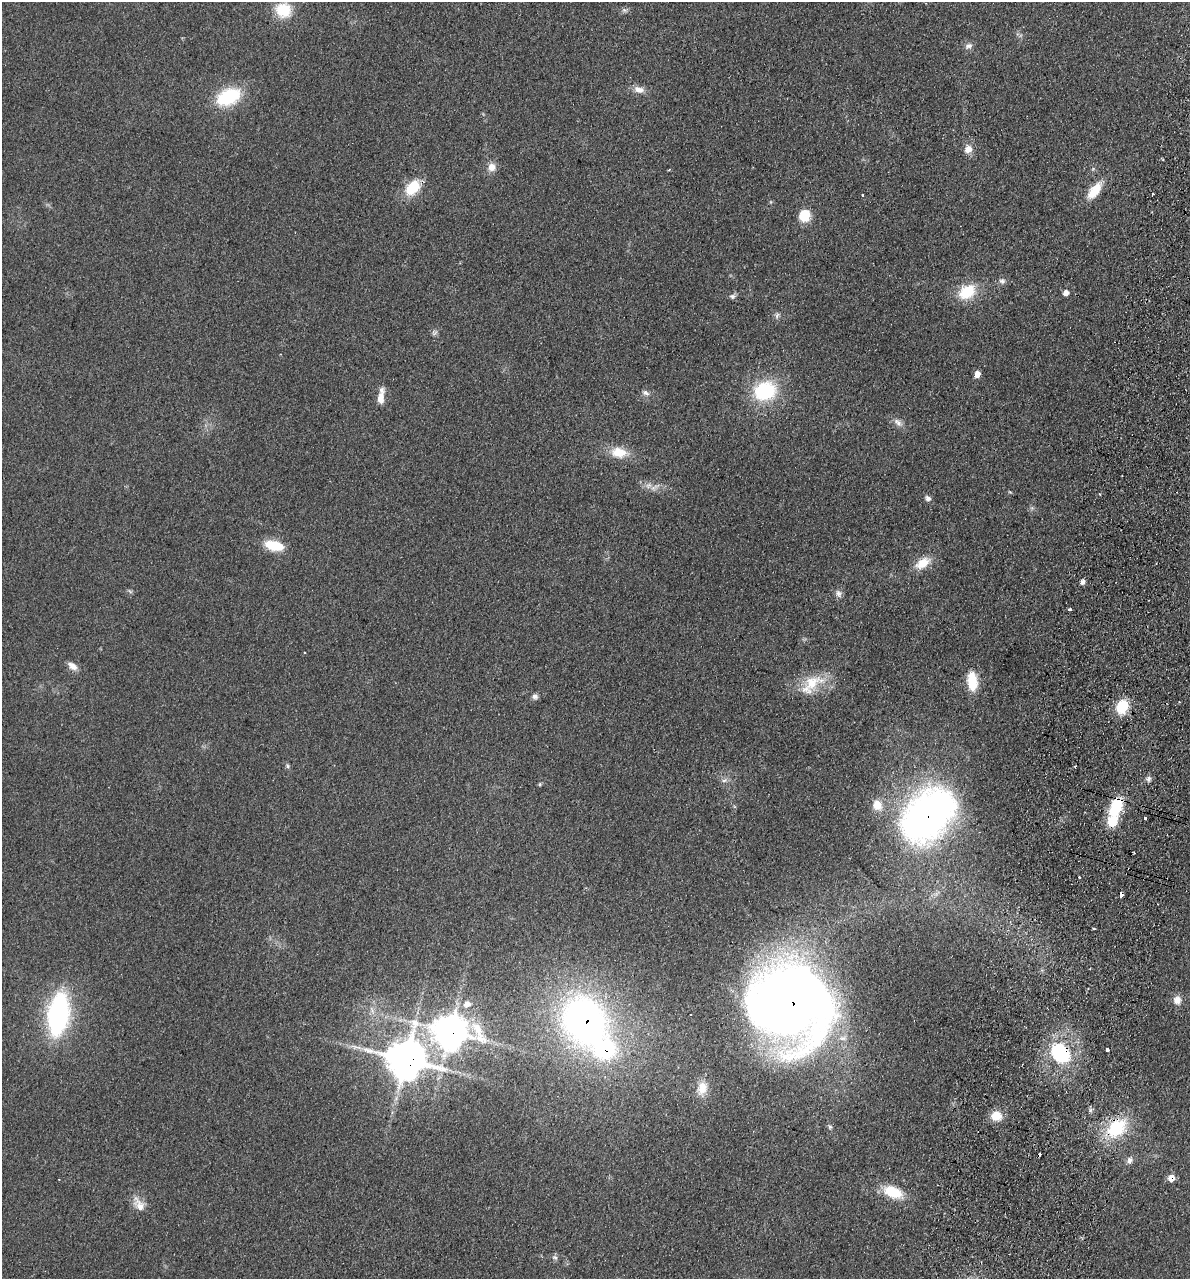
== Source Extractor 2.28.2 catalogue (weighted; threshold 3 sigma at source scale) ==
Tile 10 of 4 x 4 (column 2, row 3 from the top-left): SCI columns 1368-2555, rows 1294-2570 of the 5237 x 5141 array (HDU 1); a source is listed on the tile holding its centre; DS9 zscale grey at full resolution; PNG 1192 x 1281 px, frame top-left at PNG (2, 2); no overlay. Shown black and unused: <1% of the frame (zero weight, under 2 of 3 exposures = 3% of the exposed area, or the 3 px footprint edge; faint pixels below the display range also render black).
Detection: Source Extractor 2.28.2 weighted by HDU 2 'WHT'; one run over the whole footprint, this tile lists its part. Background 0.191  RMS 0.012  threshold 0.055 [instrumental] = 3 sigma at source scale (4.5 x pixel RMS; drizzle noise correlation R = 1.50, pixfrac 1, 0.05/0.05 arcsec/px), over >= 5 px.
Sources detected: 74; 3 cosmic-ray / hot-pixel residue — not listed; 2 inside a brighter listed object's ellipse — not listed separately; the other 69 listed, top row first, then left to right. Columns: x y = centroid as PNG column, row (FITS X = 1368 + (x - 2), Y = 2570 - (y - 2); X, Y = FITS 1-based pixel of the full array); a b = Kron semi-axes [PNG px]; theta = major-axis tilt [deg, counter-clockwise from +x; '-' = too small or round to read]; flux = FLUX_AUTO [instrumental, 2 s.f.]
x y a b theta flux
283 10 17 15 -12 37
624 10 7 4 -44 2.5
968 46 10 7 14 5.2
639 89 15 8 -14 9.2
228 97 24 15 23 74
968 149 9 8 - 11
492 167 10 10 - 9.4
413 187 16 11 49 39
1094 190 19 9 52 28
1153 194 3 2 - 2.2
863 195 3 2 - 2.3
804 215 13 11 79 26
1002 281 9 8 - 4.2
967 292 20 14 31 40
1066 292 5 5 - 7.9
732 296 8 7 - 3.3
777 315 9 5 71 3.2
434 333 8 7 - 3.1
977 374 6 5 - 13
765 391 23 19 19 88
645 393 9 6 -34 4.2
381 397 21 7 83 13
898 422 13 7 -40 6.8
619 452 21 13 -7 24
654 487 13 5 31 5.2
928 498 7 6 - 4.1
274 545 17 9 -13 39
923 563 19 11 31 21
1083 582 7 4 68 4.2
130 591 8 4 -37 1.9
838 593 10 7 -71 5.1
1069 609 3 3 - 4.2
305 653 3 2 - 1.3
72 666 13 8 -37 8.4
972 681 22 11 -85 31
812 683 34 21 32 41
535 696 8 7 - 4
1122 707 14 12 63 35
288 766 6 5 - 2
1148 779 8 6 67 3.7
724 780 8 5 20 3.3
540 784 5 4 - 1.5
877 805 14 12 -67 16
1116 807 21 13 68 50
928 815 61 42 47 510
1145 818 3 3 - 7.6
1079 877 3 3 - 1.4
1121 895 4 3 - 9.4
1093 929 3 2 - 1.5
1090 969 3 2 - 1
1177 1000 11 10 - 9.2
467 1004 9 8 - 7.6
791 1004 65 60 -59 1500
372 1010 12 5 -67 5.3
58 1014 33 16 81 250
584 1021 40 33 -61 570
450 1031 12 11 - 2100
1107 1049 3 3 - 30
1060 1053 20 16 -52 91
406 1059 12 11 - 3900
702 1088 16 13 74 17
996 1116 12 10 -4 19
830 1127 6 6 - 2.2
1117 1128 24 17 36 67
1130 1160 9 7 64 4.9
1171 1178 6 6 - 13
893 1192 21 12 -24 38
139 1205 23 10 -58 14
555 1257 8 6 -21 2.9
Overlapping masked pixels (flux is a lower limit): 10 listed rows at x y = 1116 807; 928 815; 1121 895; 791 1004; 584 1021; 450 1031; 1060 1053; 406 1059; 1117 1128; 1171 1178